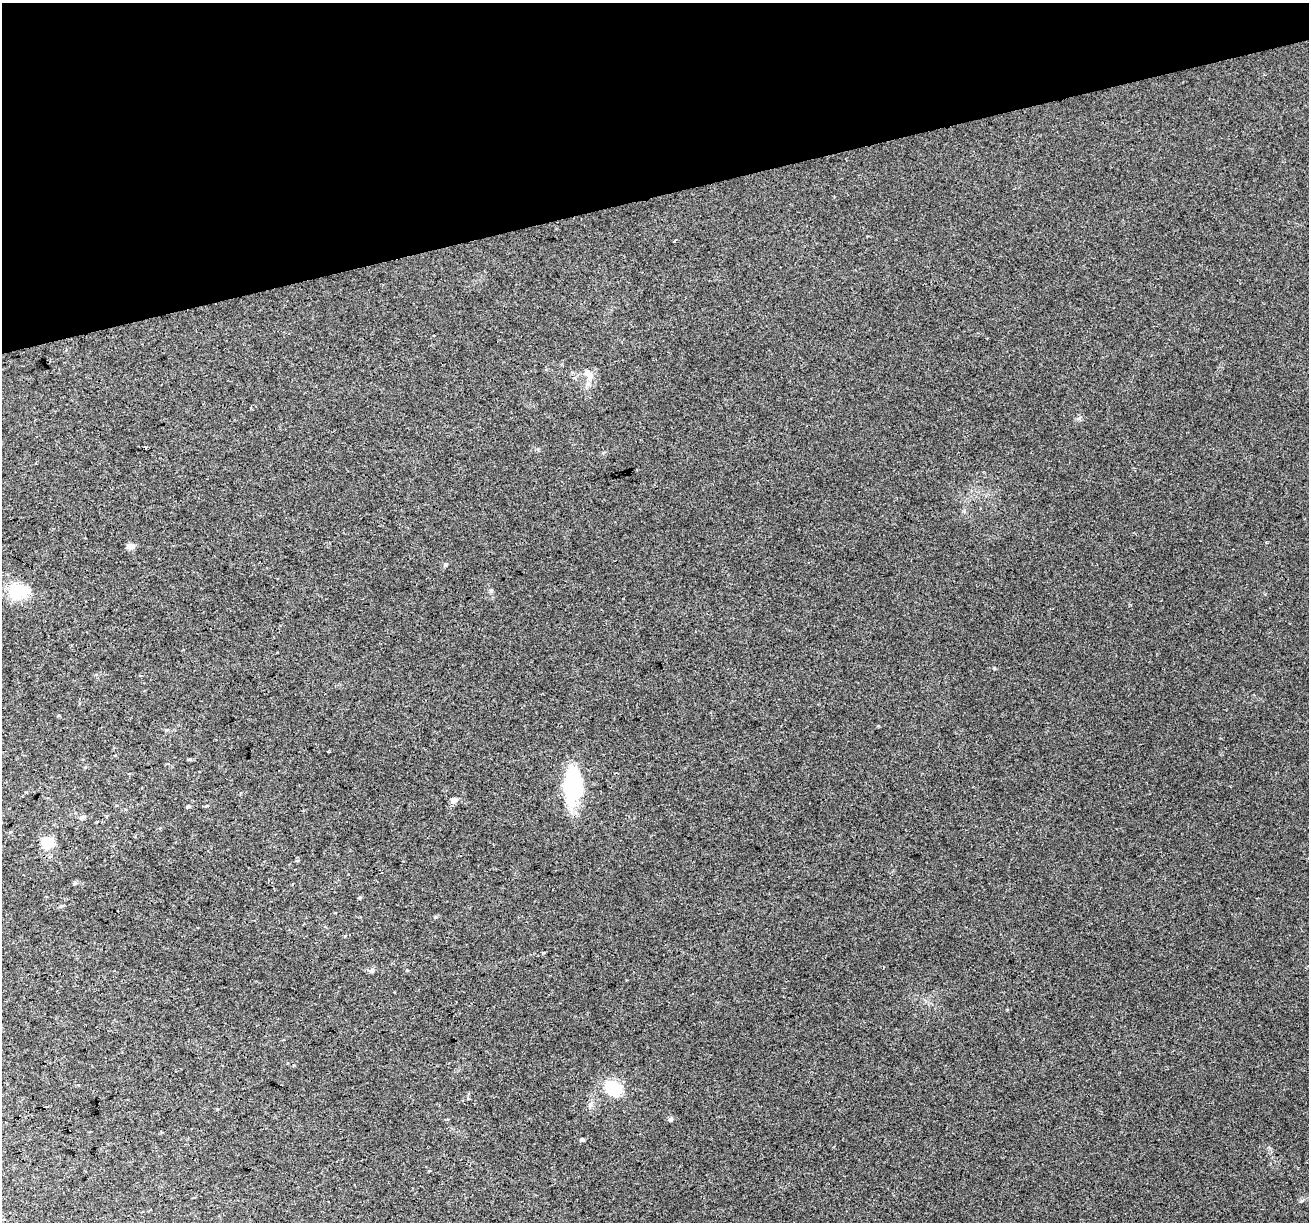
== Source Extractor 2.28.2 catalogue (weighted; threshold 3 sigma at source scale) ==
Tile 3 of 4 x 4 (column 3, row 1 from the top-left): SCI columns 2615-3921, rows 3765-4984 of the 5228 x 5035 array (HDU 1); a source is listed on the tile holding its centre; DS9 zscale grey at full resolution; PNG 1311 x 1224 px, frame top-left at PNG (2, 3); no overlay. Shown black and unused: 16% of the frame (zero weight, under 2 of 3 exposures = <1% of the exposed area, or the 3 px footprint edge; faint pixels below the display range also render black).
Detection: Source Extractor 2.28.2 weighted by HDU 2 'WHT'; one run over the whole footprint, this tile lists its part. Background 0.0265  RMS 0.0063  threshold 0.0283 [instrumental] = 3 sigma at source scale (4.5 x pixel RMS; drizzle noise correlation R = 1.50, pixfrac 1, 0.0396/0.0396 arcsec/px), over >= 5 px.
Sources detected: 20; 2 inside a brighter object's white glare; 1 cosmic-ray / hot-pixel residue — not listed; the other 17 listed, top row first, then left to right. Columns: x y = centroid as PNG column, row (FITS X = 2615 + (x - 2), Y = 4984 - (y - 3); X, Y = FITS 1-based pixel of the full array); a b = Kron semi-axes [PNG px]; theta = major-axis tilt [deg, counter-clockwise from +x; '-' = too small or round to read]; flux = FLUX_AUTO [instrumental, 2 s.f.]
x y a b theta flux
434 336 3 3 - 1.5
590 376 12 9 -53 4.2
131 546 8 6 12 3.2
17 591 22 16 18 18
189 759 5 4 - 0.76
575 786 32 26 73 36
454 800 7 6 - 3
188 806 5 4 - 0.91
82 817 7 6 - 1.5
47 843 10 8 -49 18
75 883 6 4 41 0.89
360 897 5 4 - 0.68
435 917 5 4 - 0.72
371 971 7 4 19 1.1
613 1088 21 15 -35 18
670 1119 5 5 - 1.5
582 1140 4 4 - 1.2
Unlisted compact peaks at least as high as the median listed source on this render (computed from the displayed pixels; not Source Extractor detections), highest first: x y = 994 668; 491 590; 1079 418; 445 565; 407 970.